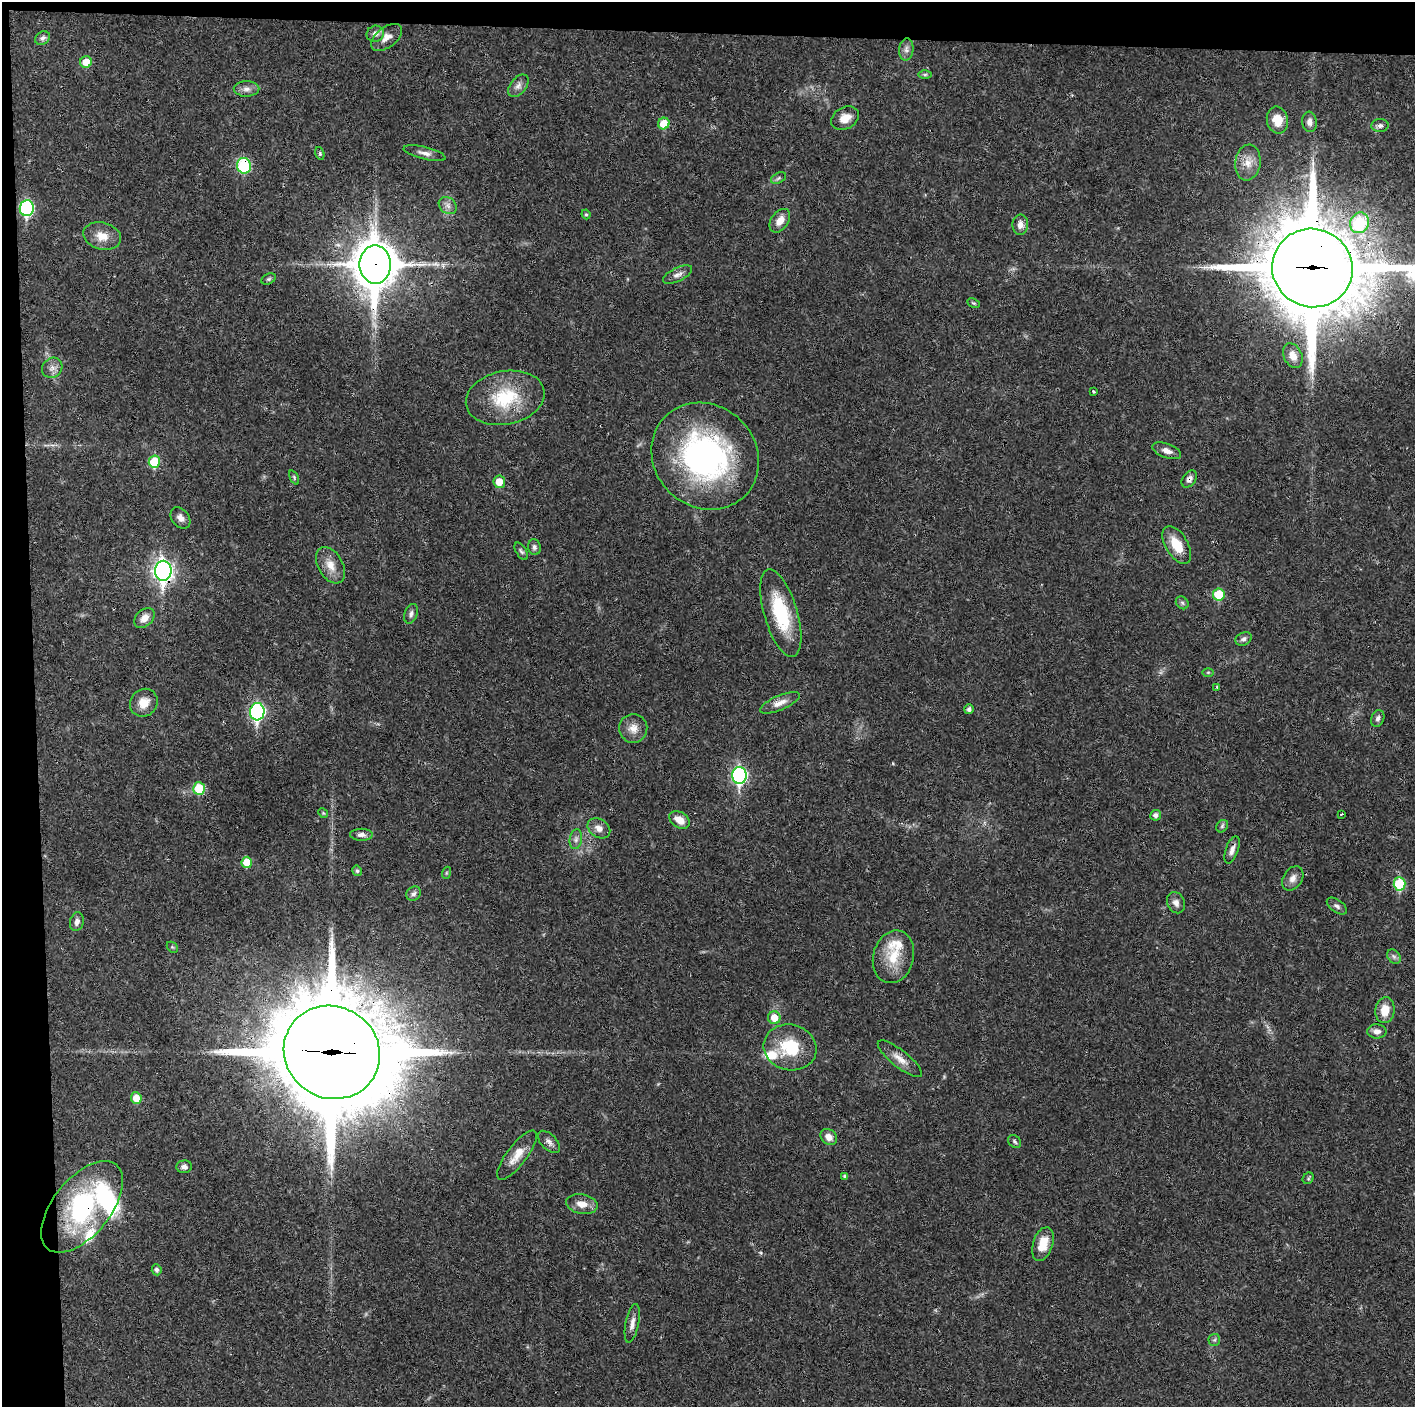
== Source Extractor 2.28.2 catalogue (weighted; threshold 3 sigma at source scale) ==
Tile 1 of 3 x 3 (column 1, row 1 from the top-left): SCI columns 1-1413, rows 2811-4215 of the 4239 x 4216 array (HDU 1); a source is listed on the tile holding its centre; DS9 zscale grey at full resolution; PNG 1417 x 1409 px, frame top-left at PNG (2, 2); each listed source drawn as its Kron ellipse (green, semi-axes under 4 px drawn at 4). Shown black and unused: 5% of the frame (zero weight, under 3 of 4 exposures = <1% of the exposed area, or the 3 px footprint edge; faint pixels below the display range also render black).
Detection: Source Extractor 2.28.2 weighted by HDU 2 'WHT'; one run over the whole footprint, this tile lists its part. Background 0.0269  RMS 0.0024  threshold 0.0106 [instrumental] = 3 sigma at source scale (4.5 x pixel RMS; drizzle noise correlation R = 1.50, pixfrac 1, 0.05/0.05 arcsec/px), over >= 5 px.
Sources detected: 111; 1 inside a brighter object's white glare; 1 cosmic-ray / hot-pixel residue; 1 long thin detection or spike segment (spike, bleed or trail) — neither listed nor drawn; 5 inside a brighter listed object's ellipse — not listed separately; the other 103 listed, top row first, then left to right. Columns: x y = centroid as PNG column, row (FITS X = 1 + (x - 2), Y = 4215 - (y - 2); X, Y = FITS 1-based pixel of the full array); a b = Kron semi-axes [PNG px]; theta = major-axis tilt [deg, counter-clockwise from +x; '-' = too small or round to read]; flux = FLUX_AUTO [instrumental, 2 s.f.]
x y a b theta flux
375 34 9 8 - 1.2
386 37 18 10 37 2.1
42 38 8 6 32 0.87
906 49 11 7 83 1.1
86 62 6 5 - 3.7
925 75 6 4 1 0.39
518 86 13 8 51 1.2
246 89 13 8 0 1.3
845 118 14 10 31 2.6
1277 120 14 10 -78 3.5
1310 122 10 7 -85 1.1
664 124 6 5 - 4.7
1380 126 8 6 4 0.72
320 153 6 4 -70 0.37
425 153 21 6 -14 1.4
1248 162 18 12 81 3.2
244 166 8 7 - 15
779 178 8 5 28 0.46
448 206 10 7 -40 1.2
27 208 8 7 - 30
586 214 5 4 - 0.33
780 221 13 8 55 2.5
1360 223 10 9 - 14
1020 225 10 7 89 1.6
102 236 19 13 -16 3.4
375 264 19 16 -90 800
1312 268 41 39 -26 2900
678 275 16 6 26 1.2
269 279 8 5 26 0.44
973 303 6 4 -26 0.32
1293 356 13 9 -66 2.3
52 368 11 9 44 1.4
1093 391 3 3 - 0.35
505 398 40 26 12 14
1167 451 15 7 -20 1.5
705 456 56 51 -44 60
154 462 6 5 - 8.6
294 477 7 4 -64 0.33
1189 479 9 6 55 1
499 482 6 6 - 3
180 518 12 8 -53 1.3
1177 545 21 11 -59 5.1
534 547 8 6 -77 0.71
521 551 10 5 -58 0.54
330 565 20 12 -60 3.1
163 571 10 8 -90 110
1219 594 6 6 - 7.3
1182 603 7 5 -46 0.5
781 613 45 16 -73 15
411 614 10 6 71 0.81
144 618 12 8 43 1.9
1244 639 8 6 28 0.74
1208 672 6 4 1 0.29
1217 687 3 3 - 0.23
144 703 14 13 - 3.3
780 703 21 7 23 2
969 709 5 5 - 0.77
257 712 8 7 - 45
1378 718 8 6 68 0.85
633 728 14 14 - 2.5
739 775 8 7 - 51
199 789 6 6 - 8.1
323 813 5 4 - 0.27
1341 814 3 2 - 0.5
1156 815 5 5 - 0.89
679 820 11 7 -34 2.7
1222 826 7 5 47 0.47
599 828 12 9 -33 1.7
361 835 11 6 -1 1
576 839 10 6 80 0.9
1232 850 14 6 71 1.3
247 862 6 5 - 5.1
357 871 5 4 - 0.42
446 873 6 4 72 0.3
1293 878 13 9 56 1.5
1400 884 6 6 - 13
414 894 8 6 41 0.79
1176 903 11 8 -65 1.3
1337 906 11 6 -36 0.79
77 922 9 6 77 1.1
172 947 6 4 -45 0.35
1394 956 8 6 -54 0.69
893 957 27 20 75 7.1
1385 1010 13 9 82 3.6
774 1018 6 6 - 3.2
1377 1031 9 7 -1 1.3
790 1047 26 22 -14 11
332 1052 49 46 -32 4500
900 1059 27 8 -38 2.5
136 1098 6 5 - 3.4
829 1137 9 7 -40 1.9
549 1142 14 7 -46 1.1
1015 1142 7 5 -47 0.49
517 1155 30 10 53 3.5
184 1167 8 6 3 0.94
845 1176 4 3 - 0.55
1308 1178 6 5 - 0.38
582 1204 16 9 -11 2.5
82 1207 54 28 51 36
1043 1244 17 10 72 4.5
157 1270 5 5 - 0.66
632 1323 20 6 79 1.6
1214 1340 6 6 - 0.46
Overlapping masked pixels (flux is a lower limit): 7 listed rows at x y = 244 166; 375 264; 1312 268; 1189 479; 163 571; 332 1052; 82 1207
Isophote crosses this tile's border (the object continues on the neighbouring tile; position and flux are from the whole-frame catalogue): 1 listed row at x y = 1312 268